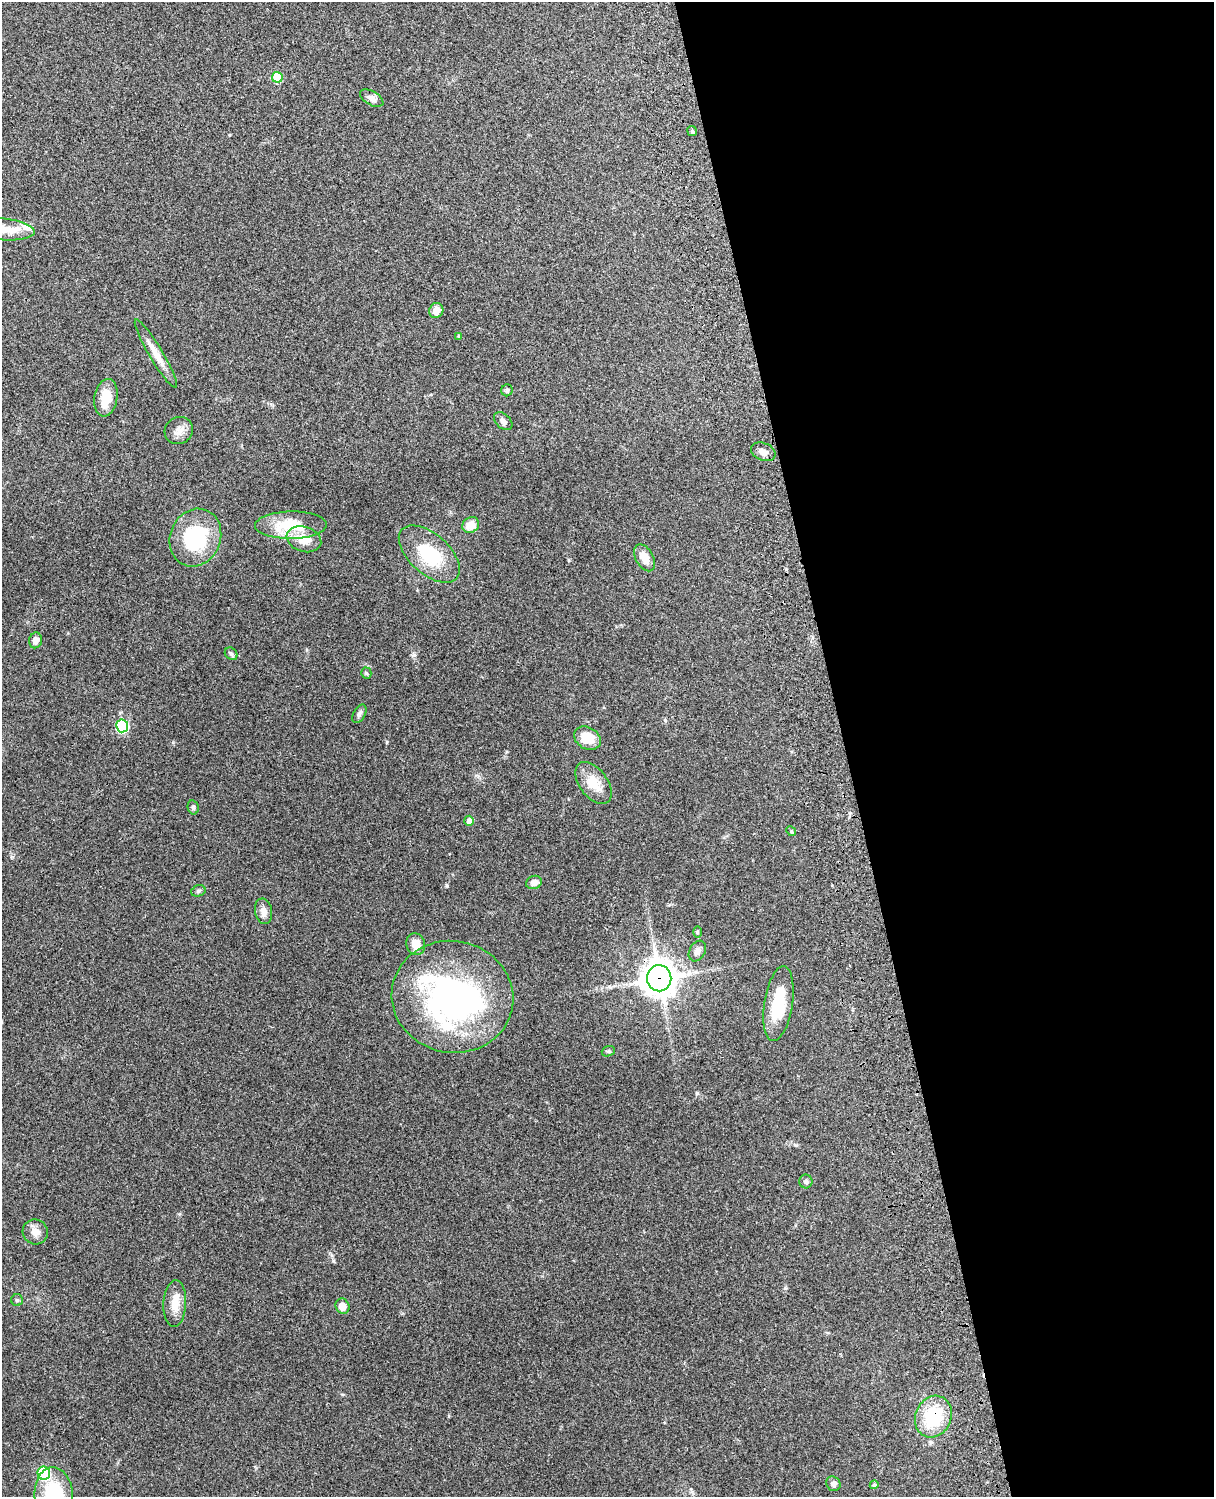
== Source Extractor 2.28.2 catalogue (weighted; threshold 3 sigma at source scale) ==
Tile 8 of 4 x 3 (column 4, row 2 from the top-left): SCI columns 3756-4967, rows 1660-3154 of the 5088 x 4927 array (HDU 1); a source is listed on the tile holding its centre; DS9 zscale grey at full resolution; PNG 1216 x 1499 px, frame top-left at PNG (2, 2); each listed source drawn as its Kron ellipse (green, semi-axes under 4 px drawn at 4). Shown black and unused: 31% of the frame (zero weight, under 3 of 4 exposures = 6% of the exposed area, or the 3 px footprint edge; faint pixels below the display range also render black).
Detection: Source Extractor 2.28.2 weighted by HDU 2 'WHT'; one run over the whole footprint, this tile lists its part. Background 0.211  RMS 0.0082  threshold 0.037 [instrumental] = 3 sigma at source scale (4.5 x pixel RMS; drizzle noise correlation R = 1.50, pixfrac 1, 0.05/0.05 arcsec/px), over >= 5 px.
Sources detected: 50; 1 inside a brighter object's white glare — neither listed nor drawn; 1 inside a brighter listed object's ellipse — not listed separately; the other 48 listed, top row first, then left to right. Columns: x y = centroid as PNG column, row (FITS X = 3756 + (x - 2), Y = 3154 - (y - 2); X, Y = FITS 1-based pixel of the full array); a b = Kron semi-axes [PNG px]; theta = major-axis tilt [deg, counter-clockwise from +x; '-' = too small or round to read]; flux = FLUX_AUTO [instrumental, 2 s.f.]
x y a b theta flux
277 77 5 5 - 32
372 98 13 7 -30 4.7
692 131 5 5 - 1.2
3 229 31 10 -5 14
436 310 8 7 - 6.6
459 336 4 3 - 1.2
156 354 39 7 -59 11
507 390 6 5 - 1.9
106 398 19 11 80 16
503 421 11 7 -44 3.5
179 430 15 13 34 6.5
763 452 13 8 -23 4.9
291 525 36 13 1 34
471 525 9 7 34 11
195 538 29 25 68 60
304 539 18 12 -17 14
429 554 37 20 -42 43
644 558 14 9 -61 9.9
36 640 8 6 77 4.1
231 654 7 5 -43 1.8
366 673 5 5 - 1.1
359 714 10 6 60 2.4
122 726 6 6 - 92
587 738 14 11 -32 16
593 783 24 14 -54 15
193 807 7 5 -77 1.5
469 821 5 5 - 5.6
791 831 5 4 - 0.96
534 882 8 6 20 5.2
198 891 7 5 17 1.7
263 911 13 8 -80 5.5
697 932 6 4 89 0.95
416 944 11 9 -71 9
697 951 11 7 61 4.5
659 978 13 12 - 1300
452 997 61 56 -11 220
778 1004 38 14 81 33
608 1051 7 5 19 1.3
806 1181 7 6 - 1.9
35 1232 13 12 - 6.8
17 1300 6 6 - 1.4
175 1304 23 11 87 12
342 1306 8 7 - 7.8
933 1417 21 18 67 42
44 1473 6 6 - 75
833 1484 7 7 - 3
874 1485 4 4 - 1.6
54 1495 28 19 -85 55
Overlapping masked pixels (flux is a lower limit): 2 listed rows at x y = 659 978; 933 1417
Isophote crosses this tile's border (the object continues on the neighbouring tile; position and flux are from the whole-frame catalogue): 2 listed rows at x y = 3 229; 54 1495
Unlisted compact peaks at least as high as the median listed source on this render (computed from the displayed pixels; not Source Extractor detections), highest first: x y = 447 886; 414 655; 697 1093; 796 1145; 333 1261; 387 742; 785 1288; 665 720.